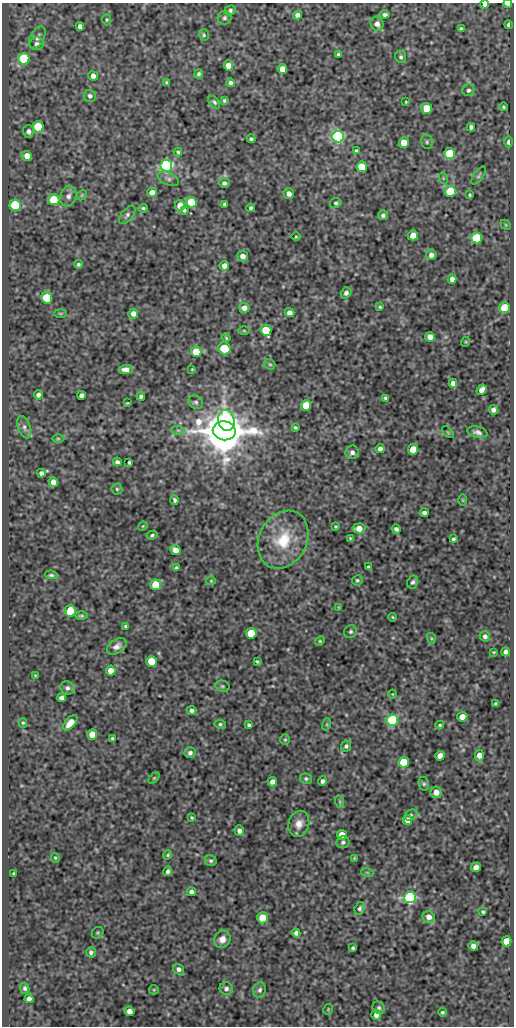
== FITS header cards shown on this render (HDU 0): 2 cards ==
NAXIS1  =                  512
NAXIS2  =                 1024

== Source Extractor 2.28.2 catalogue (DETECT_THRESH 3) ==
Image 512 x 1024 px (HDU 0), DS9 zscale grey, 1 PNG px = 1 image px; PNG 516 x 1028 px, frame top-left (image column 1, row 1024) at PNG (2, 3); each listed source drawn as its Kron ellipse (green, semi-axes under 4 px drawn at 4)
Background 71.1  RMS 0.55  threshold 1.66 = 3 sigma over >= 5 px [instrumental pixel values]
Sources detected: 222; all 222 listed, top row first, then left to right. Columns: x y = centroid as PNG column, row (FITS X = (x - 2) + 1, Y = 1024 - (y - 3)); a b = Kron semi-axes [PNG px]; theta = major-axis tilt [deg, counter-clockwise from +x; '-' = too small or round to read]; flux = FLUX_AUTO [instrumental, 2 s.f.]
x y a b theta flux
485 4 4 3 - 110
508 4 4 2 - 230
230 10 5 5 - 80
385 14 4 3 - 89
297 15 5 4 - 160
224 18 7 6 - 99
107 20 6 4 88 49
377 24 7 6 - 160
508 25 4 3 - 91
80 26 4 4 - 130
461 29 4 3 - 70
204 35 6 5 - 57
37 38 12 7 63 150
37 44 7 6 - 130
338 54 3 3 - 50
401 57 6 5 - 79
24 59 6 5 - 3000
228 65 5 4 - 320
282 69 5 5 - 450
199 74 5 4 - 76
93 76 5 4 - 190
166 83 4 4 - 56
230 83 4 4 - 94
468 90 6 5 - 92
90 96 6 6 - 110
224 101 4 3 - 56
214 102 7 4 -50 74
406 102 3 2 - 30
503 107 4 4 - 53
427 108 5 5 - 850
38 127 5 5 - 1800
471 127 4 3 - 93
28 131 6 6 - 150
338 137 6 5 - 10000
251 139 4 3 - 64
427 142 7 5 -77 75
509 142 5 3 - 160
404 143 5 5 - 710
356 151 4 4 - 66
178 152 4 3 - 49
450 153 5 5 - 1700
27 156 5 5 - 360
166 166 6 6 - 12000
362 167 5 5 - 1500
479 176 10 5 54 79
443 178 6 3 -72 37
168 179 11 6 -25 120
224 183 5 5 - 100
450 191 5 5 - 2200
152 192 5 4 - 220
289 194 5 5 - 180
82 195 6 4 45 47
470 195 3 3 - 46
68 196 10 8 71 190
54 200 5 5 - 2000
191 202 5 5 - 1200
336 203 6 5 - 64
225 204 4 3 - 75
15 205 5 5 - 3300
180 205 5 5 - 450
143 208 4 3 - 55
251 208 4 3 - 71
184 210 4 3 - 61
127 215 11 5 51 120
383 215 5 4 - 97
506 225 6 4 -46 40
413 235 5 5 - 510
296 237 5 3 - 35
477 238 5 5 - 2800
431 255 5 5 - 160
243 256 5 5 - 210
78 264 4 4 - 67
224 266 5 5 - 200
452 279 4 4 - 170
346 293 6 5 - 130
47 298 6 5 - 1500
380 307 4 3 - 46
244 308 5 5 - 240
505 308 5 5 - 1600
60 313 6 3 0 40
289 313 5 4 - 210
133 314 5 5 - 240
266 330 6 5 - 1400
244 331 6 4 -1 46
430 337 5 4 - 270
226 338 4 3 - 40
465 342 5 3 - 31
224 348 6 6 - 1000
196 352 5 5 - 840
270 364 6 5 - 55
192 369 3 2 - 29
126 370 7 4 6 210
453 383 4 4 - 170
482 390 6 4 54 220
38 395 5 4 - 130
81 395 4 4 - 130
141 396 4 4 - 83
385 398 4 3 - 63
196 402 8 6 -35 95
127 403 3 2 - 29
306 405 5 5 - 1300
493 410 5 4 - 130
226 420 11 8 -77 6500
24 427 11 6 -71 160
295 427 4 3 - 49
178 430 7 4 -1 79
224 431 11 9 -11 180000
448 432 7 3 -45 32
477 432 10 5 -15 140
58 438 6 4 0 53
380 449 4 4 - 200
413 449 5 5 - 800
352 452 7 6 - 150
117 462 4 4 - 89
129 462 4 3 - 55
41 473 4 4 - 120
53 482 5 5 - 250
117 489 5 5 - 60
175 500 4 3 - 82
463 500 6 4 -89 36
424 512 4 3 - 100
143 526 5 3 - 36
336 526 4 4 - 43
359 528 6 5 - 430
396 529 4 4 - 93
152 535 5 4 - 65
350 538 4 2 - 39
453 539 3 3 - 59
283 540 30 23 62 1600
175 550 5 4 - 310
368 567 3 3 - 54
176 568 4 3 - 70
51 575 6 4 -7 71
357 580 5 5 - 62
211 581 5 4 - 39
413 582 7 5 62 85
156 585 5 5 - 1400
339 607 4 3 - 30
70 611 6 5 - 1400
81 616 6 3 1 57
393 617 4 3 - 39
126 626 3 3 - 52
351 632 7 6 - 81
251 633 5 5 - 1400
485 636 5 5 - 110
431 638 5 3 - 43
320 641 5 4 - 45
117 646 11 7 34 190
494 652 3 2 - 36
506 652 4 4 - 120
151 661 5 5 - 1000
257 661 4 3 - 52
111 671 5 4 - 410
35 675 4 3 - 32
222 686 7 5 -14 68
67 688 7 6 - 120
393 694 4 3 - 25
61 698 4 4 - 150
496 703 3 3 - 49
192 710 5 4 - 110
462 717 5 5 - 400
392 720 5 5 - 6500
23 723 5 4 - 49
70 723 9 5 47 380
220 724 6 4 -8 66
327 724 6 4 72 47
249 725 4 3 - 64
440 725 4 3 - 49
92 735 5 5 - 740
112 738 3 3 - 48
285 740 5 5 - 51
346 746 6 5 - 82
190 753 5 5 - 120
479 755 6 4 -88 300
440 756 5 4 - 300
404 762 5 5 - 1600
154 778 6 4 44 46
306 779 6 5 - 65
322 781 4 4 - 97
272 782 5 4 - 210
424 784 7 5 -76 66
436 792 6 5 - 210
340 802 6 4 -72 54
411 815 7 5 26 75
192 818 3 3 - 40
407 820 5 4 - 250
299 824 13 10 75 340
239 831 5 4 - 140
342 835 5 5 - 480
343 842 6 6 - 95
168 855 5 4 - 47
55 858 5 4 - 40
354 858 4 3 - 37
211 861 6 5 - 75
476 867 5 4 - 260
168 871 5 4 - 96
367 872 6 4 -19 42
13 873 3 3 - 39
191 892 4 4 - 130
410 898 6 5 - 9200
360 908 6 5 - 86
483 912 3 3 - 53
429 917 6 6 - 200
262 918 5 5 - 830
98 933 6 5 - 59
296 933 4 4 - 110
222 939 9 8 - 280
506 941 5 5 - 810
473 946 5 4 - 180
353 948 4 3 - 64
91 952 5 5 - 110
179 969 6 5 - 130
25 988 5 4 - 84
226 989 6 6 - 120
154 990 5 4 - 39
260 990 8 6 71 110
29 999 4 4 - 170
379 1008 6 5 - 87
328 1009 5 3 - 33
129 1011 5 4 - 210
442 1012 4 4 - 57
376 1015 5 5 - 160
At the frame edge (FLAGS 8, measured only in part): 2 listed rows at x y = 485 4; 508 4

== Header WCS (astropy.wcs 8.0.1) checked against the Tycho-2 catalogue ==
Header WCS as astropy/WCSLIB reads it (CRVAL/CRPIX/CD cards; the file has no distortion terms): RA---SIN/DEC--SIN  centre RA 02:00:13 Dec +37:37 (30.06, +37.61 deg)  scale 1 arcsec/px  FOV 8.5' x 17.1'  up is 0 deg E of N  parity normal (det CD < 0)
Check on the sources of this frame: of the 60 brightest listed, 3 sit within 1.5 arcsec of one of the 9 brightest Tycho-2 stars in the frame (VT <= 12.34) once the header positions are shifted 0.58 arcsec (0.09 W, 0.57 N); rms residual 0.27 arcsec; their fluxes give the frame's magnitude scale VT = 21.51 - 2.5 log10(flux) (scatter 0.09 mag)
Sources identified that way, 3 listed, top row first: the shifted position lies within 1.5 arcsec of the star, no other Tycho-2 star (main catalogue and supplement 1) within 3.0 arcsec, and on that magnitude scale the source's flux lands within +1.5 / -3 mag of the star's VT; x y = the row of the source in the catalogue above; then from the Tycho-2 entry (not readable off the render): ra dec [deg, ICRS J2000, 3 dp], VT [Tycho-2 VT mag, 2 dp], TYC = Tycho-2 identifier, HIP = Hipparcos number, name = IAU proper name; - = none
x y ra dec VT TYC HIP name
166 166 30.088 +37.707 11.31 2829-2191-1 - -
224 431 30.067 +37.634 8.28 2829-2054-1 - -
410 898 30.002 +37.504 11.95 2829-1861-1 - -